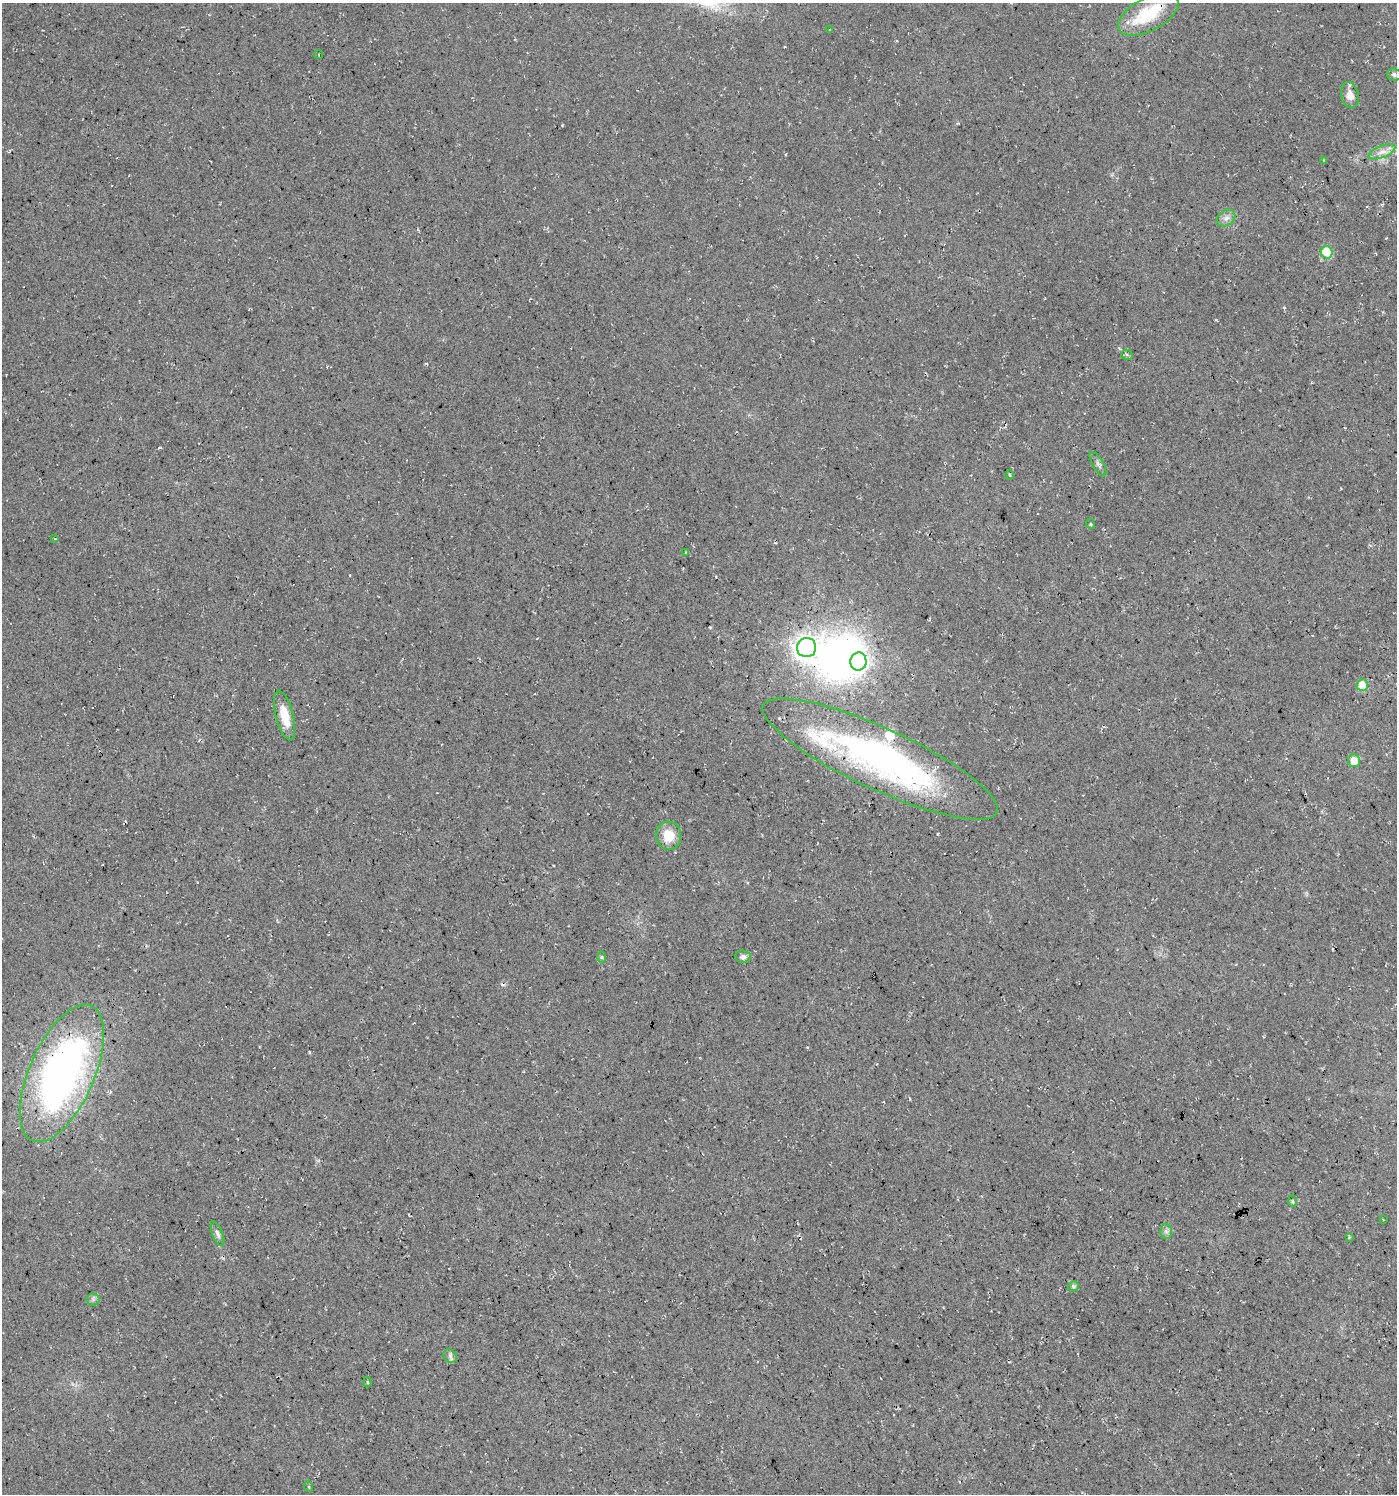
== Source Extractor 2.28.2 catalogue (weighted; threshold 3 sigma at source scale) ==
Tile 6 of 4 x 4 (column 2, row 2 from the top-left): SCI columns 1526-2920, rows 2986-4477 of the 5906 x 5968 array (HDU 1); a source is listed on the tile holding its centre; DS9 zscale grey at full resolution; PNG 1399 x 1496 px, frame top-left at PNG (2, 3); each listed source drawn as its Kron ellipse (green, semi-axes under 4 px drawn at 4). Shown black and unused: <1% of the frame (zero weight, under 3 of 4 exposures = <1% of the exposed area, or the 3 px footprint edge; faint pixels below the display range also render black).
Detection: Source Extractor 2.28.2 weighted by HDU 2 'WHT'; one run over the whole footprint, this tile lists its part. Background 0.022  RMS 0.0063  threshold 0.0281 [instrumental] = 3 sigma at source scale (4.5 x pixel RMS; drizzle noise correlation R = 1.50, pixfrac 1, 0.0396/0.0396 arcsec/px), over >= 5 px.
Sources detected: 40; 1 inside a brighter object's white glare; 2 cosmic-ray / hot-pixel residue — neither listed nor drawn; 2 inside a brighter listed object's ellipse — not listed separately; the other 35 listed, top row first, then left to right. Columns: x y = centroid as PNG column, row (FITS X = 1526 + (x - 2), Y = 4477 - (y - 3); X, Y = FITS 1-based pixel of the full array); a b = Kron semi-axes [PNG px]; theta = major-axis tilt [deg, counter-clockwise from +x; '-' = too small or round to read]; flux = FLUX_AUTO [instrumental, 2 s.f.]
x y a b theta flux
1148 15 33 16 28 34
830 30 3 2 - 0.4
319 54 4 2 - 0.61
1394 74 7 6 - 1.6
1350 95 13 9 -77 5.4
1382 152 14 6 22 4.2
1324 160 4 2 - 0.51
1226 218 10 7 34 3.1
1327 252 6 5 - 31
1127 355 5 5 - 1.3
1098 464 14 5 -60 2.1
1009 475 4 3 - 0.8
1091 524 5 3 - 0.67
55 539 4 2 - 0.6
686 552 3 2 - 0.7
807 647 9 9 - 550
858 661 9 8 - 260
1362 685 6 5 - 15
285 716 25 8 -75 14
880 759 128 30 -25 240
1354 761 6 6 - 8.3
669 836 14 12 -83 12
602 957 6 4 -90 0.93
743 957 8 6 -4 2.4
62 1073 74 32 66 290
1292 1201 6 4 -88 0.81
1383 1219 3 2 - 0.37
1166 1231 7 6 - 1.8
217 1234 13 5 -68 2.3
1349 1237 4 4 - 0.67
1074 1286 5 5 - 1.5
93 1299 6 6 - 1.4
450 1356 7 6 - 1.9
367 1382 5 3 - 0.59
309 1487 5 3 - 0.61
Overlapping masked pixels (flux is a lower limit): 1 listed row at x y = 880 759